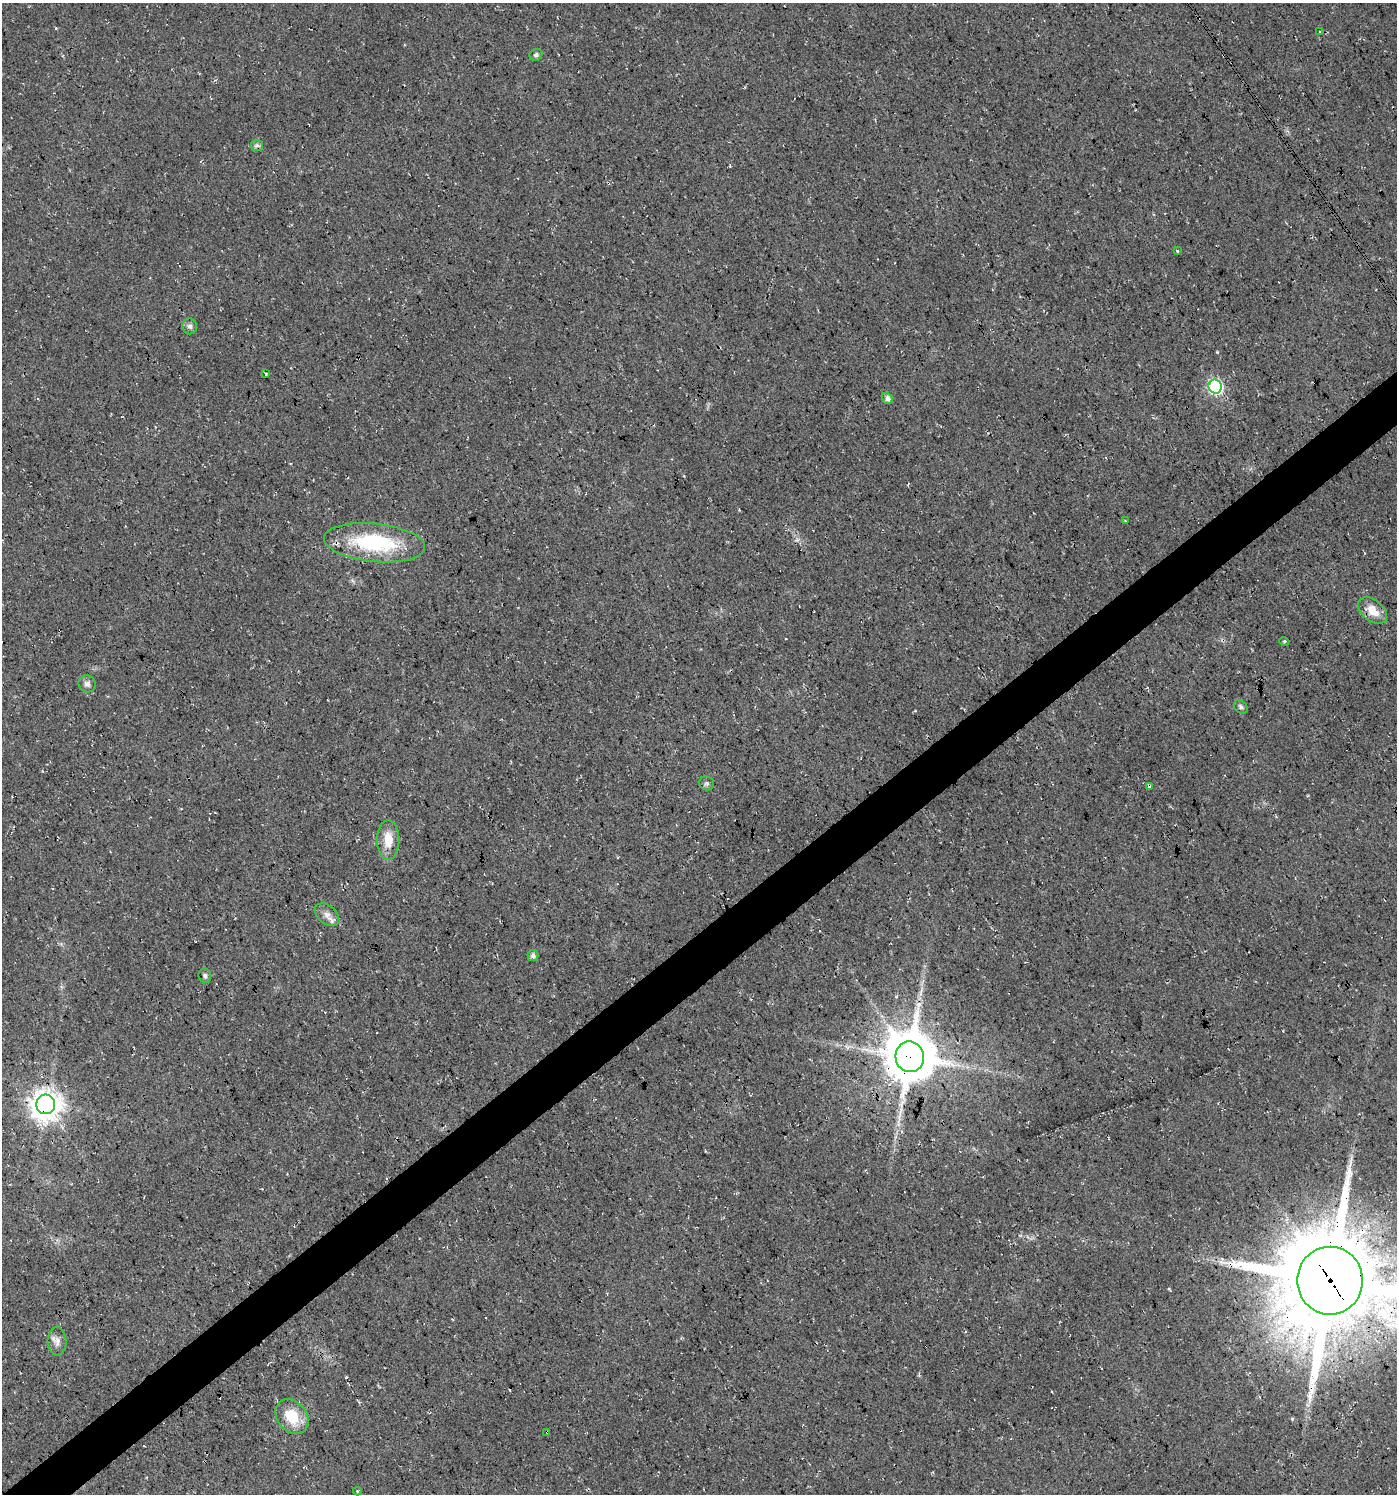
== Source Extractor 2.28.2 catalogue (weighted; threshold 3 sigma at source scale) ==
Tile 7 of 4 x 4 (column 3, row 2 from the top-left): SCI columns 2921-4315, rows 2986-4477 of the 5906 x 5968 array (HDU 1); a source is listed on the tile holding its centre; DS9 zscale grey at full resolution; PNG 1399 x 1496 px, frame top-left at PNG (2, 3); each listed source drawn as its Kron ellipse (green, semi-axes under 4 px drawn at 4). Shown black and unused: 4% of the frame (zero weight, under 3 of 4 exposures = <1% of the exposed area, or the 3 px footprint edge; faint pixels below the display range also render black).
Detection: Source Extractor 2.28.2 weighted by HDU 2 'WHT'; one run over the whole footprint, this tile lists its part. Background 0.022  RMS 0.0063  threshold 0.0281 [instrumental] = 3 sigma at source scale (4.5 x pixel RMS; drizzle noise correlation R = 1.50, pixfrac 1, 0.0396/0.0396 arcsec/px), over >= 5 px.
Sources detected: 29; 1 cosmic-ray / hot-pixel residue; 1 long thin detection or spike segment (spike, bleed or trail) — neither listed nor drawn; the other 27 listed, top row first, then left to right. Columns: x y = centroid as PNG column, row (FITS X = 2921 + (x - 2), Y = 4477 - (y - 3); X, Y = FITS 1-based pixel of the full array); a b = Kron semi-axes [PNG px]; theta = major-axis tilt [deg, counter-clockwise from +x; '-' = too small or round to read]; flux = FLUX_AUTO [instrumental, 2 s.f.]
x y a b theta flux
1319 32 3 2 - 0.47
536 55 6 6 - 1.5
257 145 6 5 - 1.5
1177 251 4 3 - 2.3
190 326 8 7 - 2.2
266 374 3 2 - 0.69
1215 386 7 6 - 110
887 398 6 5 - 2.8
1125 521 3 3 - 0.46
374 543 51 19 -6 57
1372 610 17 10 -38 9.5
1284 641 5 3 - 0.61
87 684 9 8 - 2.4
1241 707 7 5 -43 1.6
707 783 8 7 - 1.4
1150 786 3 3 - 4
388 840 20 11 -90 11
327 914 14 9 -40 4.6
533 956 5 5 - 2
205 976 7 6 - 1.6
910 1057 15 14 - 3100
46 1104 9 9 - 930
1330 1281 34 33 - 10000
57 1341 14 9 -87 4
292 1417 19 14 -51 18
547 1432 3 3 - 0.54
357 1491 4 4 - 0.64
Overlapping masked pixels (flux is a lower limit): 5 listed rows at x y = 1150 786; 910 1057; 46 1104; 1330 1281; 547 1432
Isophote crosses this tile's border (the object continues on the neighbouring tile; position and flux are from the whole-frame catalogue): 1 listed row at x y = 1330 1281